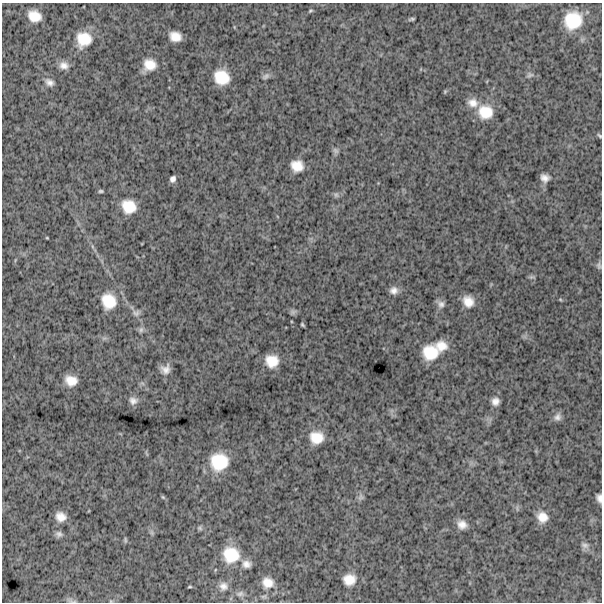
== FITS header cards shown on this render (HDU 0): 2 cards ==
NAXIS1  =                  600
NAXIS2  =                  600

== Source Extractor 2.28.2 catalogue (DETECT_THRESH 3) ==
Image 600 x 600 px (HDU 0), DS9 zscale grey, 1 PNG px = 1 image px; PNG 604 x 604 px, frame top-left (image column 1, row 600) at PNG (2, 3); no overlay
Background 1610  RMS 260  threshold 788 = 3 sigma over >= 5 px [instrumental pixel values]
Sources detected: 66; all 66 listed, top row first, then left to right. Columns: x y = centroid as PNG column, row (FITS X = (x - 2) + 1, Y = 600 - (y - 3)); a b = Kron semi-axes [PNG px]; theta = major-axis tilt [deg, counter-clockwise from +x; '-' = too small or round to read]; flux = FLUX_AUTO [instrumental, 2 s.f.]
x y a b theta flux
310 11 6 3 27 22000
34 16 12 10 -25 260000
412 19 5 2 - 30000
573 20 20 19 - 630000
175 36 11 8 -19 200000
84 39 15 14 - 400000
64 65 11 9 -8 120000
149 65 13 11 35 260000
530 75 10 7 25 57000
266 76 11 6 37 61000
222 77 15 13 -36 440000
49 82 11 8 -31 93000
445 91 5 4 - 21000
473 103 14 12 -14 180000
485 112 19 18 - 440000
599 136 7 3 -48 25000
335 151 8 7 - 47000
297 166 11 10 - 250000
545 178 8 7 - 110000
173 179 6 5 - 67000
101 191 6 4 0 27000
336 195 8 7 - 42000
129 206 16 14 -35 370000
47 238 4 3 - 14000
92 246 6 4 -72 29000
599 266 10 6 -89 47000
532 277 9 4 -9 32000
394 290 10 9 - 110000
560 299 6 3 -20 18000
109 301 17 16 - 420000
468 301 13 11 -56 220000
441 304 11 9 -49 88000
293 312 8 6 7 43000
136 313 9 8 - 68000
302 325 4 2 - 23000
141 330 8 7 - 49000
441 346 14 12 -17 240000
430 352 18 16 10 460000
272 361 13 12 - 320000
165 369 9 8 - 130000
71 381 11 9 -18 220000
133 401 11 9 -9 98000
495 401 8 8 - 110000
557 417 10 9 - 88000
316 438 15 13 1 310000
219 462 18 18 - 620000
163 497 6 5 - 22000
360 497 10 8 82 53000
599 498 8 5 -77 80000
61 517 9 8 - 160000
542 517 12 11 - 210000
462 524 11 10 - 150000
200 528 6 6 - 35000
152 533 8 5 -59 36000
59 534 8 7 - 62000
125 540 7 4 -89 24000
585 545 12 8 -25 79000
231 555 21 20 - 570000
246 564 13 10 -6 120000
349 580 12 10 5 240000
268 583 15 14 - 230000
223 586 12 12 - 150000
190 587 6 3 8 20000
240 594 13 8 0 90000
71 601 14 5 -19 50000
111 601 5 4 - 18000
At the frame edge (FLAGS 8, measured only in part): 4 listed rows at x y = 599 136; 599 498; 71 601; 111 601